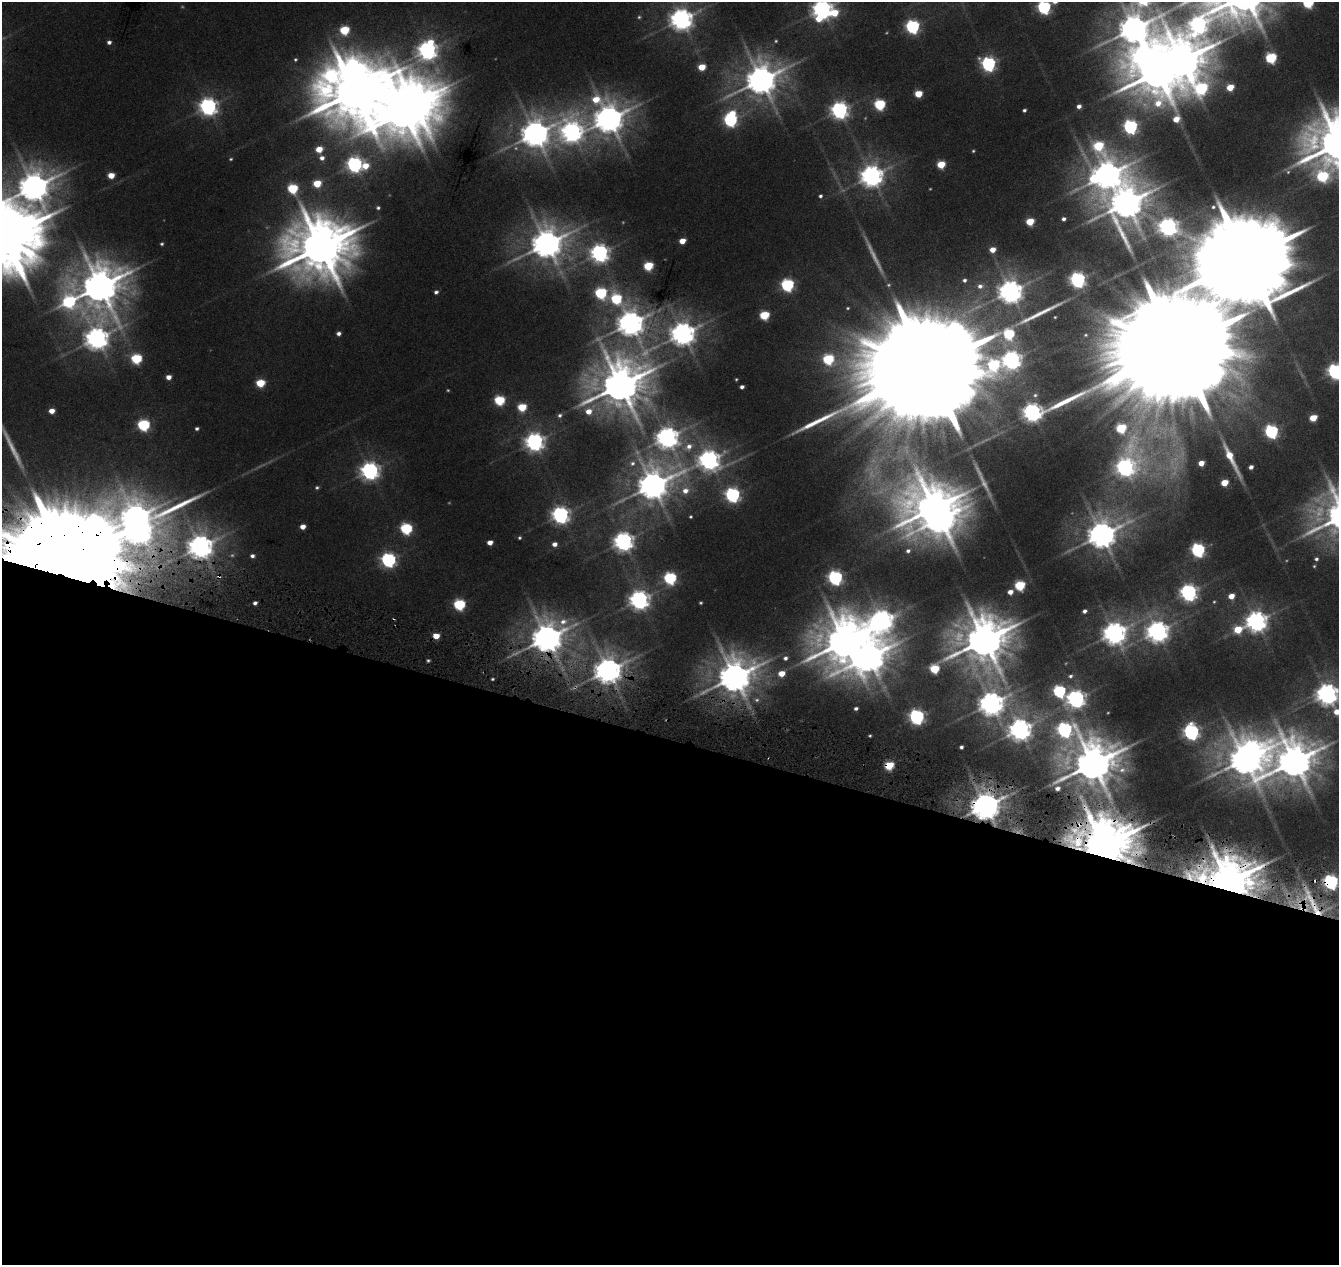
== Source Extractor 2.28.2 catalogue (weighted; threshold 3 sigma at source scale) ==
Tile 14 of 4 x 4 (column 2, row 4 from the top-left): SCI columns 1348-2684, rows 284-1546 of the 5359 x 5555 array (HDU 1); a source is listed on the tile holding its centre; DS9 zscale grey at full resolution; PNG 1341 x 1267 px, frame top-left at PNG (2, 2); no overlay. Shown black and unused: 42% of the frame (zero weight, under 3 of 6 exposures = <1% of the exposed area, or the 3 px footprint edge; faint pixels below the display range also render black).
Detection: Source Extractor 2.28.2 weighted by HDU 2 'WHT'; one run over the whole footprint, this tile lists its part. Background 0.0186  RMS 0.0027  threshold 0.0111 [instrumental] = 3 sigma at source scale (4.09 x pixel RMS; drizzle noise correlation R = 1.36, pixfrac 0.8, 0.0396/0.0396 arcsec/px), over >= 5 px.
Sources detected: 221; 11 too faint to see at this stretch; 7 inside a brighter object's white glare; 4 cosmic-ray / hot-pixel residue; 2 long thin detections or spike segments (spike, bleed or trail) — not listed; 1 inside a brighter listed object's ellipse — not listed separately; the other 196 listed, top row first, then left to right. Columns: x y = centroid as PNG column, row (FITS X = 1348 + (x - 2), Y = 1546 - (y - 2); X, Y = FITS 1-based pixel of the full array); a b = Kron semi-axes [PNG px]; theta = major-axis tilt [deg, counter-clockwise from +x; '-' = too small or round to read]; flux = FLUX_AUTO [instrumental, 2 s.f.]
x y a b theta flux
1308 3 6 6 - 27
1044 7 6 6 - 60
822 9 7 7 - 180
834 13 9 7 70 8.1
639 17 6 4 1 0.46
681 19 8 8 - 240
819 19 7 5 -14 4.7
1198 25 22 19 59 140
912 27 6 6 - 65
1134 29 14 10 5 520
344 30 6 5 - 15
776 41 5 5 - 0.4
109 42 5 5 - 0.84
427 50 8 7 - 170
1271 58 6 6 - 27
295 59 5 5 - 0.46
988 64 7 6 - 75
702 67 5 5 - 6.7
1157 72 13 11 61 1100
761 80 12 10 35 550
1230 87 5 5 - 6.5
1201 88 21 14 10 42
355 92 24 19 12 2100
918 94 5 5 - 7.8
880 104 6 6 - 28
1079 106 5 4 - 1.3
208 107 7 7 - 130
839 110 7 7 - 120
1024 110 4 3 - 0.6
404 112 15 13 -58 1100
732 114 7 6 - 4.5
609 119 13 11 -59 490
1176 119 5 4 - 4
730 120 7 6 - 55
1130 127 6 6 - 67
572 132 12 11 - 180
535 134 10 10 - 420
1099 146 11 10 - 18
319 149 5 5 - 4.5
973 151 4 3 - 0.35
322 158 5 5 - 1.1
231 159 5 4 - 0.35
354 164 7 6 - 95
941 165 5 5 - 10
365 166 6 6 - 4.3
1287 171 10 5 -47 0.54
111 175 5 5 - 4.4
1107 175 14 10 19 500
872 176 8 8 - 240
1322 176 10 9 - 25
317 184 5 5 - 7.8
34 187 10 9 - 520
293 189 6 6 - 19
820 196 4 4 - 0.62
1127 203 15 12 64 670
1213 207 6 6 - 0.66
378 208 4 4 - 0.49
1064 219 4 4 - 0.77
1030 222 5 5 - 9.4
1168 227 8 7 - 160
4 237 22 19 37 3500
682 241 5 4 - 3.8
162 244 4 4 - 0.43
547 244 11 10 - 530
321 247 20 18 16 1800
993 250 5 4 - 3.2
600 253 7 7 - 150
1246 258 31 23 61 8000
648 266 6 5 - 15
964 280 4 4 - 0.68
1078 280 6 6 - 95
787 285 6 6 - 49
888 285 7 5 13 0.5
100 286 13 12 - 910
980 286 7 6 - 1.1
1010 291 8 8 - 290
436 292 4 4 - 0.76
601 293 6 6 - 32
616 299 9 7 -36 22
69 302 13 12 - 40
848 308 6 4 3 0.42
764 315 6 5 - 16
1055 317 3 3 - 0.25
630 323 10 9 - 370
339 333 5 4 - 1.1
683 334 8 8 - 300
1086 335 6 5 - 0.41
97 338 13 10 55 260
1177 347 79 38 58 27000
136 358 6 6 - 22
828 359 6 6 - 25
1011 360 8 7 - 170
928 367 63 29 67 23000
1335 371 7 6 - 90
168 377 5 4 - 2
736 379 3 2 - 0.25
260 383 6 5 - 11
620 385 15 14 - 1100
742 387 4 4 - 0.89
448 390 4 3 - 0.28
1035 395 5 5 - 0.41
499 400 6 5 - 22
522 407 6 5 - 12
52 411 5 4 - 2.7
589 411 10 7 43 3.7
560 415 7 6 - 0.76
1313 418 5 5 - 7.4
143 425 6 6 - 36
1121 428 6 5 - 19
197 429 4 4 - 0.62
1271 431 6 6 - 56
667 437 8 8 - 240
535 442 7 7 - 150
689 447 13 10 33 3.3
709 460 9 8 - 200
632 463 9 8 - 1.7
1201 463 5 4 - 3
1125 467 15 9 64 130
1251 467 4 4 - 1.1
370 471 7 7 - 140
1224 483 5 4 - 6.7
653 485 13 11 36 530
317 487 5 5 - 0.52
685 491 11 9 25 2.9
733 495 7 6 - 74
934 508 19 14 16 930
560 515 7 7 - 120
136 517 9 8 - 430
690 517 3 3 - 0.34
303 527 5 4 - 2.3
406 529 6 6 - 33
1102 535 10 9 - 470
519 538 4 4 - 0.4
623 541 8 7 - 170
490 542 5 4 - 2.3
554 544 5 5 - 1.5
200 546 9 9 - 310
1198 550 6 6 - 60
908 551 7 6 - 1
68 555 43 26 66 24000
252 556 5 4 - 0.87
1316 559 5 5 - 0.68
388 560 7 6 - 75
1314 566 4 4 - 0.32
219 576 6 6 - 0.7
670 578 6 6 - 39
835 578 6 6 - 75
1020 585 6 5 - 22
1010 592 5 5 - 2.1
1189 592 7 7 - 120
1231 596 5 5 - 3.5
639 600 8 7 - 170
1214 602 5 4 - 0.36
255 603 4 4 - 0.93
701 603 3 3 - 0.35
459 604 6 6 - 31
1084 611 4 4 - 0.92
882 620 12 11 - 230
1256 621 8 7 - 220
1238 629 7 5 24 10
1158 631 8 8 - 230
1114 633 8 8 - 270
547 638 10 9 - 540
984 640 15 15 - 1100
845 641 16 13 48 1200
869 657 14 11 39 610
785 658 7 6 - 1.1
428 660 4 4 - 0.49
934 669 7 6 - 15
608 670 9 8 - 390
781 673 6 5 - 4.3
1070 676 8 6 23 0.86
735 677 12 11 - 670
492 679 4 3 - 0.37
1059 691 7 6 - 40
1327 694 8 7 - 240
1076 699 8 7 - 150
991 703 9 8 - 320
856 708 4 4 - 0.78
1337 712 8 7 - 3.9
1108 713 3 3 - 0.22
917 717 7 6 - 81
1020 730 8 8 - 250
1064 730 10 9 - 86
1191 732 7 7 - 95
870 736 3 3 - 0.34
961 747 4 4 - 0.73
1245 759 13 10 -48 630
1294 761 16 15 - 870
1093 764 14 12 23 1100
1057 788 5 4 - 1.1
985 806 9 8 - 520
1104 845 14 13 - 2000
1229 881 16 12 -8 1500
1331 882 7 6 - 74
1312 902 61 18 -57 20
Overlapping masked pixels (flux is a lower limit): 11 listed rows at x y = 68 555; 219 576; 547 638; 608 670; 735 677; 1093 764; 985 806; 1104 845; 1229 881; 1331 882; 1312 902
Isophote crosses this tile's border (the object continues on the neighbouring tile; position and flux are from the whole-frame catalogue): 12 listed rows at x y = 1308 3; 1044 7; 822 9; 834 13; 1198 25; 4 237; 1177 347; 1335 371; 68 555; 1327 694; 1337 712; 1331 882